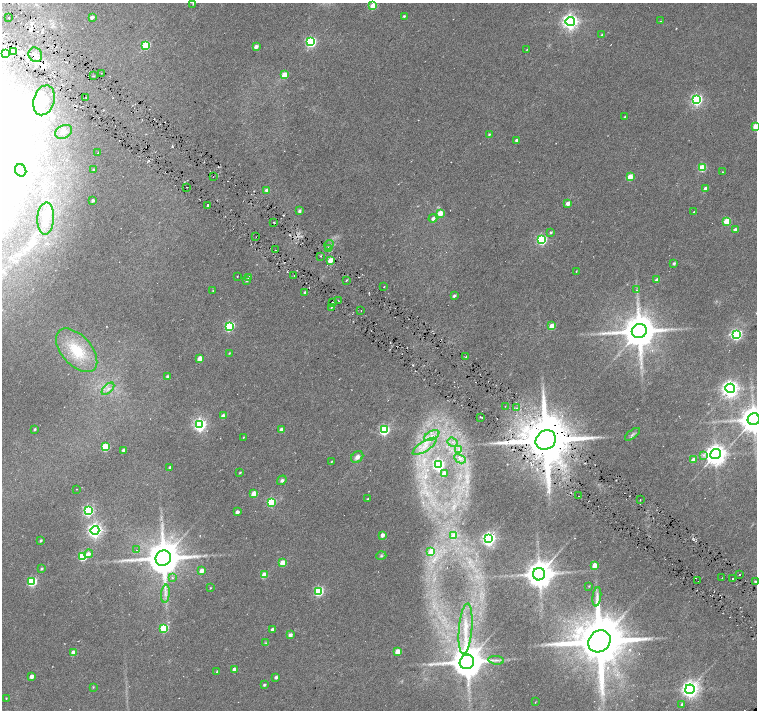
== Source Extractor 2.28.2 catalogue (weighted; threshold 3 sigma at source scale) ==
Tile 11 of 4 x 4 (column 3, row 3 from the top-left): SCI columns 3022-4531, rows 1654-3068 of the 6041 x 6067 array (HDU 1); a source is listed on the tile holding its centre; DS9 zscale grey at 2 x 2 block average (1 PNG px = mean of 2 x 2 image px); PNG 759 x 712 px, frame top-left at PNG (2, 3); each listed source drawn as its Kron ellipse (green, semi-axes under 4 px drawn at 4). Shown black and unused: <1% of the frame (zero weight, under 3 of 6 exposures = <1% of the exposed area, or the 3 px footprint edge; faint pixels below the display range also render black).
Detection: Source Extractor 2.28.2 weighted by HDU 2 'WHT'; one run over the whole footprint, this tile lists its part. Background 0.0217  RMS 0.0052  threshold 0.0214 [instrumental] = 3 sigma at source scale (4.09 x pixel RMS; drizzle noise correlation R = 1.36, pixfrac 0.8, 0.0396/0.0396 arcsec/px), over >= 5 px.
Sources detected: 188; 8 inside a brighter object's white glare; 4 cosmic-ray / hot-pixel residue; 2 long thin detections or spike segments (spike, bleed or trail) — neither listed nor drawn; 5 inside a brighter listed object's ellipse — not listed separately; the other 169 listed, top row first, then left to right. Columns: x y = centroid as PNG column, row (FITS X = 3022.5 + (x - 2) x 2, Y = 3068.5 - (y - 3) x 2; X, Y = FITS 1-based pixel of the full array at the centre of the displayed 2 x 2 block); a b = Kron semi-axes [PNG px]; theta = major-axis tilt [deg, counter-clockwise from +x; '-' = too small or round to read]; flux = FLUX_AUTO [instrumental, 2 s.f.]
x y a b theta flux
193 4 3 2 - 1.1
373 6 3 3 - 31
404 16 3 3 - 1.4
92 17 3 2 - 3.9
8 18 2 2 - 0.75
570 21 4 4 - 450
660 21 2 2 - 0.46
602 35 3 3 - 1.6
311 42 4 3 - 140
146 45 3 3 - 63
256 47 3 3 - 5.9
527 49 3 2 - 0.63
13 52 4 3 - 2.4
5 53 4 4 - 170
35 55 7 6 - 5.3
101 73 2 2 - 0.4
284 75 3 3 - 32
93 76 3 2 - 0.81
86 98 2 2 - 0.74
697 99 4 4 - 190
44 100 15 10 73 17
625 117 3 2 - 1.4
755 127 4 3 - 14
64 132 9 6 27 5.6
489 134 3 2 - 1.3
517 141 3 3 - 5.4
98 153 2 2 - 0.6
702 168 3 3 - 48
21 170 6 5 - 580
94 170 3 2 - 1.7
722 172 2 2 - 0.59
213 177 2 2 - 0.55
630 177 3 3 - 29
187 187 2 2 - 0.72
706 189 3 2 - 6.7
267 190 4 3 - 3.5
93 201 3 2 - 3
568 204 3 3 - 6
208 205 2 2 - 1.3
299 210 4 3 - 2.2
694 212 3 2 - 1.4
440 213 3 3 - 19
433 218 4 3 - 3.7
46 219 16 8 86 13
727 221 3 3 - 38
274 222 2 2 - 1.1
735 230 3 3 - 5.5
551 232 3 3 - 1.6
256 237 2 2 - 0.49
542 240 4 3 - 120
329 245 5 2 - 1.2
329 249 2 2 - 0.49
275 250 2 2 - 13
320 256 2 2 - 0.83
330 260 3 2 - 20
674 263 3 2 - 2.7
576 271 2 2 - 0.67
294 275 2 2 - 0.4
237 276 2 2 - 0.71
249 278 3 3 - 3.3
247 280 3 3 - 2.2
347 280 4 2 - 1.2
657 280 3 2 - 8.1
384 287 2 2 - 0.44
637 290 3 3 - 1.2
213 291 3 2 - 0.5
305 292 3 2 - 1.4
454 296 3 2 - 3
338 300 2 2 - 0.82
333 303 4 2 - 0.98
331 307 2 2 - 1.5
361 311 2 2 - 1.2
229 326 4 3 - 110
552 326 3 3 - 22
639 331 7 7 - 3600
736 335 4 3 - 170
77 350 26 14 -48 43
229 353 3 2 - 0.89
466 357 2 2 - 0.51
200 358 3 3 - 14
167 377 3 3 - 2.9
730 388 5 4 - 530
108 389 8 3 44 3.5
505 406 2 2 - 0.57
516 408 2 2 - 0.75
223 416 3 3 - 7.3
481 417 2 2 - 2.5
754 419 6 6 - 2000
200 425 4 4 - 270
35 429 2 2 - 1.5
281 430 3 2 - 8.2
384 430 4 3 - 140
632 434 9 2 37 2.6
432 436 8 4 28 7.1
243 437 2 2 - 0.79
546 440 10 9 - 8200
452 442 5 2 - 1.6
424 446 14 5 33 11
105 447 3 3 - 52
459 449 4 2 - 1.9
124 450 3 2 - 5
716 454 5 5 - 930
703 455 4 3 - 2.2
357 457 7 5 44 5.4
460 459 6 3 -28 3.1
693 460 4 3 - 6.7
331 462 3 2 - 0.69
438 465 4 3 - 230
170 468 2 2 - 3.1
240 473 3 2 - 1
444 473 3 2 - 10
282 480 5 4 - 2.6
77 489 2 2 - 0.45
254 493 3 3 - 18
579 496 2 2 - 0.53
367 499 3 2 - 1.1
640 500 2 2 - 0.47
271 502 4 3 - 79
88 511 4 4 - 150
237 512 3 2 - 4.8
95 530 4 4 - 360
382 535 3 3 - 6.8
454 536 3 3 - 16
488 539 4 4 - 330
41 540 2 2 - 1.7
136 550 2 2 - 0.32
431 552 3 3 - 23
88 554 4 4 - 5.5
83 556 3 3 - 83
381 556 5 3 - 1.9
163 558 8 7 - 3600
283 563 3 3 - 22
595 565 3 3 - 18
42 569 3 3 - 1.4
201 571 3 3 - 9.9
539 574 6 6 - 2000
740 574 2 2 - 0.67
264 575 3 3 - 24
172 578 3 2 - 1.1
722 578 2 2 - 1.2
733 579 2 2 - 0.58
32 581 4 3 - 94
698 581 2 2 - 0.84
756 582 3 3 - 2.3
589 586 2 2 - 0.68
210 588 3 2 - 0.84
318 591 4 3 - 110
165 594 9 3 84 4.6
597 597 10 3 82 3.9
164 628 3 3 - 67
272 629 3 2 - 3.6
466 629 25 6 85 21
290 635 4 3 - 4.2
599 641 12 10 44 8600
266 643 4 2 - 1
398 651 3 3 - 20
74 653 3 3 - 18
496 660 8 2 -7 2.1
467 662 7 7 - 2900
234 669 3 2 - 4.7
217 672 3 2 - 1.7
32 676 3 2 - 9
276 677 3 3 - 3.3
264 685 2 2 - 2
93 687 3 3 - 0.78
690 689 5 4 - 540
6 698 3 2 - 0.66
535 702 3 2 - 0.56
682 704 4 3 - 1.6
Overlapping masked pixels (flux is a lower limit): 1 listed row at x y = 546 440
Isophote crosses this tile's border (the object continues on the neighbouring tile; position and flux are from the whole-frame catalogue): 5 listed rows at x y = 193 4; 5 53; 755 127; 754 419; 756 582
Diffuse or blended objects may show on this block-average render without a row.